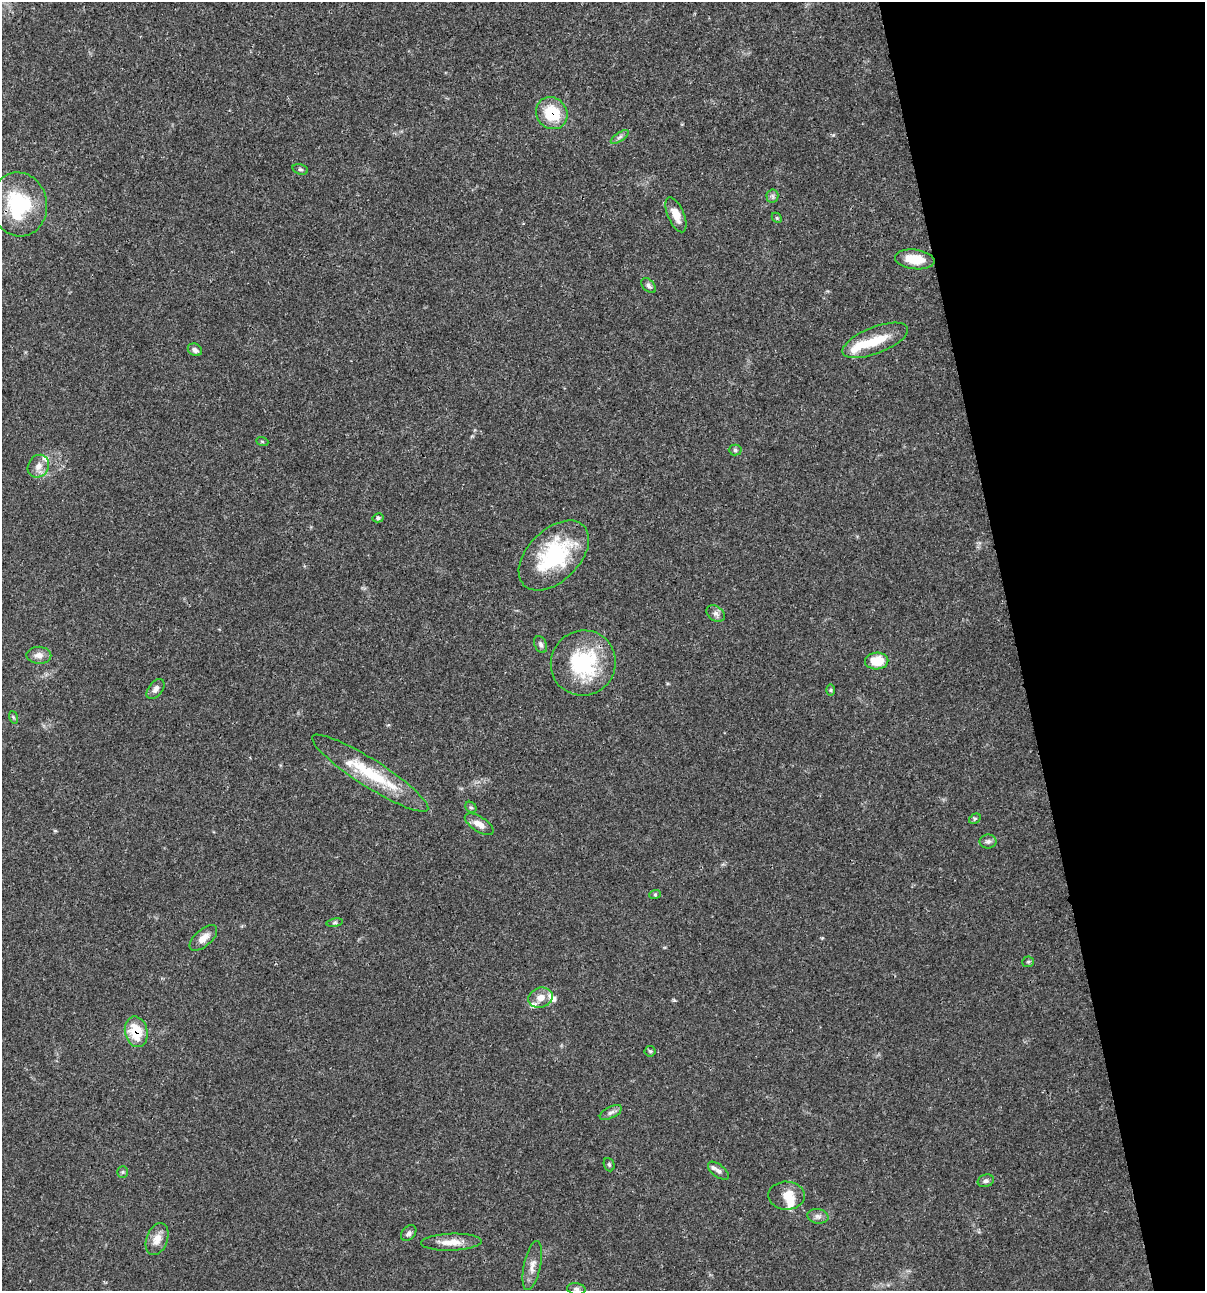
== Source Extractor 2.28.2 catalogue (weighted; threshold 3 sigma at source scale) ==
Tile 12 of 4 x 4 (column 4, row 3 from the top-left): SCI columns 3711-4913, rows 1292-2580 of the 4962 x 5160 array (HDU 1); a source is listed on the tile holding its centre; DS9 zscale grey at full resolution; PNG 1207 x 1293 px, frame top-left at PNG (2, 2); each listed source drawn as its Kron ellipse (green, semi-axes under 4 px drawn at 4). Shown black and unused: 16% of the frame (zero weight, under 3 of 4 exposures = <1% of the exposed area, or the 3 px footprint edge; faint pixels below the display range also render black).
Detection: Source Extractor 2.28.2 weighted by HDU 2 'WHT'; one run over the whole footprint, this tile lists its part. Background 0.0315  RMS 0.002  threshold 0.00908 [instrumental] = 3 sigma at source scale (4.5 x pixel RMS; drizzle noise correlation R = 1.50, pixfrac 1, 0.0396/0.0396 arcsec/px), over >= 5 px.
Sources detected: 55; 7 inside a brighter listed object's ellipse — not listed separately; the other 48 listed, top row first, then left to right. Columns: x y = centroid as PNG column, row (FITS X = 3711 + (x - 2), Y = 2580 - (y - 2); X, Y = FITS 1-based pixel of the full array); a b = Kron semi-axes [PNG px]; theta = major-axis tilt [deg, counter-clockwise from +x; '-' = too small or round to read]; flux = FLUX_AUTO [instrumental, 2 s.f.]
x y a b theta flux
552 113 17 15 -48 7.9
620 137 10 4 34 0.55
300 169 8 5 -17 0.38
772 196 6 6 - 0.47
19 204 32 28 -80 15
676 215 19 8 -67 2.5
777 218 6 4 -46 0.27
915 259 20 9 -7 4.6
649 286 9 5 -45 0.53
875 340 35 13 21 5.7
195 350 7 6 - 0.74
262 441 6 4 -20 0.27
735 450 6 5 - 0.43
38 466 12 10 57 1.7
378 518 5 4 - 0.35
554 555 42 26 45 17
716 614 10 7 -37 0.86
541 644 9 6 -66 0.57
39 655 12 8 -1 1.4
877 661 11 8 3 4.5
583 663 33 32 - 16
155 689 11 7 53 0.98
831 690 6 4 90 0.26
13 717 6 4 -71 0.29
370 773 68 13 -33 11
471 807 6 5 - 0.32
975 819 6 4 30 0.32
479 824 16 7 -32 1.7
988 841 8 7 - 0.66
655 894 6 3 20 0.26
335 923 8 4 8 0.38
203 938 17 8 42 1.8
1028 962 6 5 - 0.33
541 998 12 10 18 2
136 1032 15 11 -77 6.2
650 1051 5 5 - 0.32
611 1112 12 5 27 0.74
609 1165 7 5 -68 0.34
718 1171 12 6 -38 0.89
123 1172 6 5 - 0.31
986 1181 8 6 17 0.59
786 1196 18 14 -2 3
818 1216 10 7 -10 0.81
409 1233 9 6 44 0.6
157 1239 16 10 70 2.2
451 1242 30 8 2 2.7
532 1266 25 8 78 1.9
576 1289 9 5 -7 0.57
Overlapping masked pixels (flux is a lower limit): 2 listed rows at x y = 552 113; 136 1032